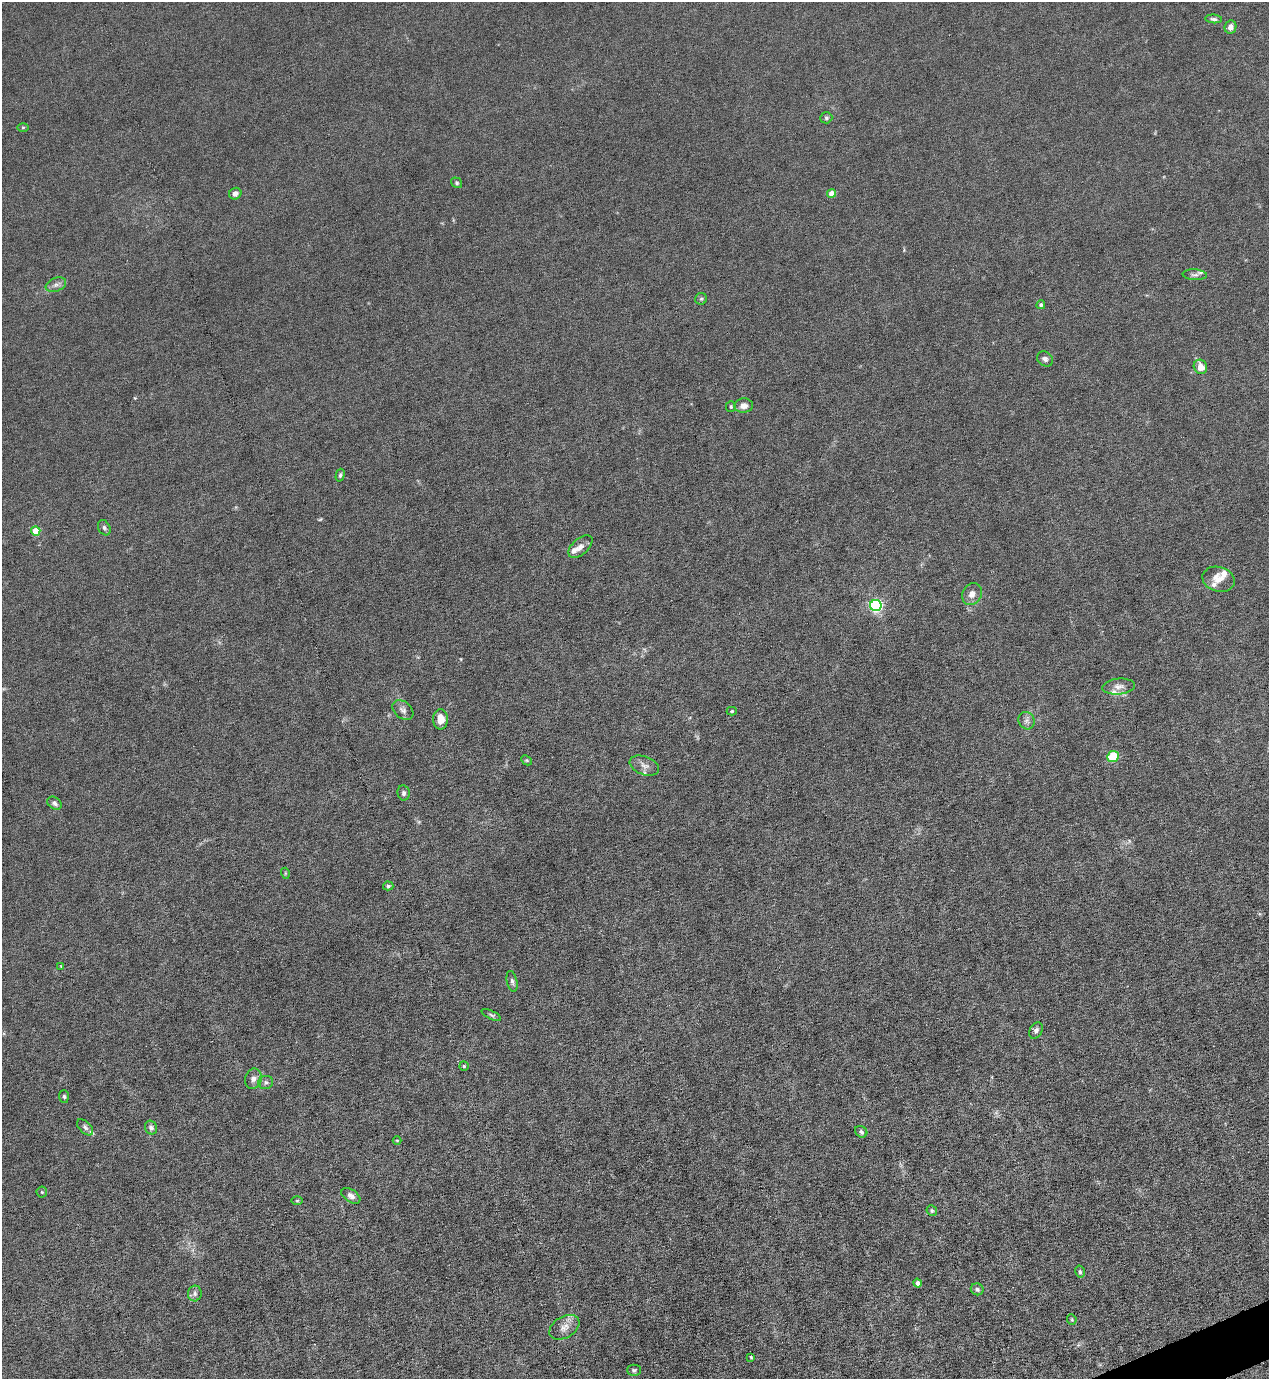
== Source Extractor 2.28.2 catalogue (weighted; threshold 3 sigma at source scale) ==
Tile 6 of 4 x 4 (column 2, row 2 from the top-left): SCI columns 1544-2810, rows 2754-4130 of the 5490 x 5506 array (HDU 1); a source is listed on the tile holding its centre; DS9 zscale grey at full resolution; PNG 1271 x 1381 px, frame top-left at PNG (2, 2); each listed source drawn as its Kron ellipse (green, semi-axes under 4 px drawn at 4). Shown black and unused: <1% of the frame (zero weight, under 6 of 12 exposures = <1% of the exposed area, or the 3 px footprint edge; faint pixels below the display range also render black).
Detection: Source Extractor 2.28.2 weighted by HDU 2 'WHT'; one run over the whole footprint, this tile lists its part. Background 0.017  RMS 0.0031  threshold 0.0129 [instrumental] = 3 sigma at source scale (4.09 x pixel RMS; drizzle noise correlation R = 1.36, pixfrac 0.8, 0.05/0.05 arcsec/px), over >= 5 px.
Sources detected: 65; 7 inside a brighter listed object's ellipse — not listed separately; the other 58 listed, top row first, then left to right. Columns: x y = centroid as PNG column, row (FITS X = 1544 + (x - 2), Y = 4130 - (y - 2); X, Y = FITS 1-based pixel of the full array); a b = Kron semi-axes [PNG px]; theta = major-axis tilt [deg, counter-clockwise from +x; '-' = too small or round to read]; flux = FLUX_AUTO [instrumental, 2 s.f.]
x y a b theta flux
1214 19 8 4 -5 0.69
1230 27 7 6 - 1.5
826 118 6 5 - 0.51
23 127 6 4 1 0.29
457 183 6 5 - 0.45
235 194 6 5 - 1.1
832 194 4 4 - 4.2
1195 275 12 5 -4 0.92
56 285 10 6 22 1.2
701 299 6 6 - 0.51
1041 305 4 4 - 0.47
1045 359 8 7 - 1
1200 367 7 6 - 2.7
744 406 9 7 3 2.1
731 407 5 5 - 0.47
340 475 6 4 75 0.49
104 528 8 6 -62 0.73
36 531 4 4 - 6.6
580 547 14 8 42 1.8
1218 579 16 12 -15 3.1
972 594 11 9 58 2
876 606 6 5 - 49
1119 687 16 8 5 2
403 710 12 8 -41 1.3
732 711 5 4 - 0.43
440 719 10 7 90 3.1
1026 721 9 8 - 1.2
1113 756 6 5 - 9.7
526 760 6 4 -42 0.41
644 766 15 9 -20 1.8
404 793 7 6 - 0.88
54 803 8 5 -35 0.82
285 873 5 3 - 0.25
388 886 5 4 - 0.45
61 966 4 4 - 0.23
512 981 10 5 -77 0.87
491 1015 10 3 -25 0.6
1036 1031 9 6 63 0.87
464 1066 5 4 - 0.39
253 1079 10 8 71 1.4
266 1082 7 6 - 0.77
64 1096 6 5 - 0.54
85 1127 10 5 -45 0.85
151 1128 7 6 - 0.94
861 1132 6 5 - 0.77
397 1140 4 3 - 0.23
42 1192 5 5 - 0.38
351 1196 10 6 -34 1.4
297 1201 6 4 1 0.32
932 1211 5 5 - 0.54
1080 1272 6 4 -77 0.53
918 1283 4 4 - 1.3
977 1289 6 6 - 0.67
195 1294 8 7 - 0.94
1072 1319 5 4 - 0.39
564 1327 16 10 31 2.5
751 1357 3 2 - 0.26
634 1370 6 5 - 0.54